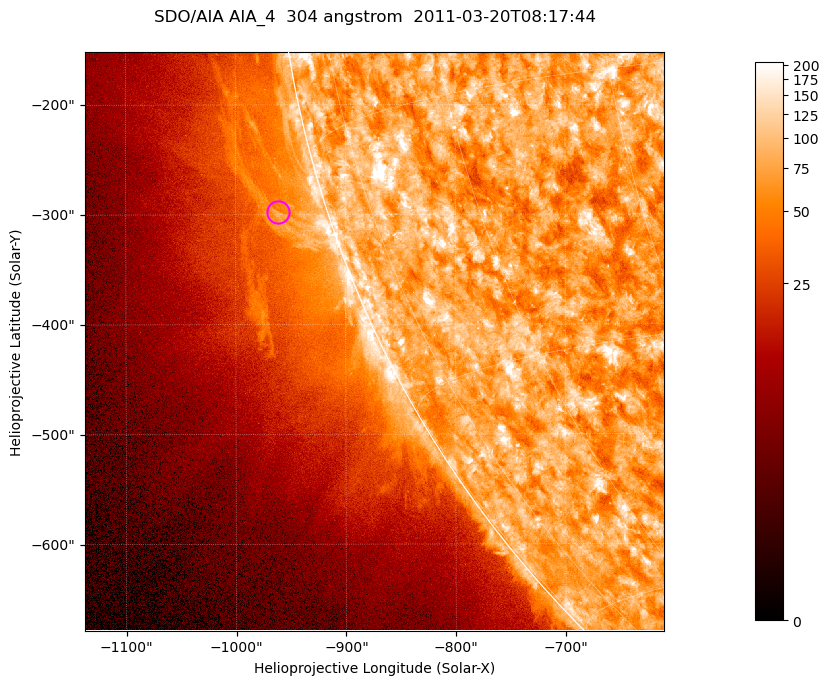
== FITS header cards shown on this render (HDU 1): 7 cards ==
TELESCOP= 'SDO/AIA '           / For AIA: SDO/AIA
INSTRUME= 'AIA_4   '           / For AIA: AIA_ATA1, AIA_ATA2, AIA_ATA3 or AIA_AT
WAVELNTH=                  304 / [angstrom] Wavelength
WAVEUNIT= 'angstrom'           / Wavelength unit: angstrom
DATE-OBS= '2011-03-20T08:17:44.139' / [ISO] Date when observation started; ISO 8
CTYPE1  = 'HPLN-TAN'           / CTYPE1; Typically HPLN
CTYPE2  = 'HPLT-TAN'           / CTYPE2; Typically HPLT

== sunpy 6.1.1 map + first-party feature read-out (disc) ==
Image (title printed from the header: SDO/AIA AIA_4  304 angstrom  2011-03-20T08:17:44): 878 x 878 px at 0.6 arcsec/px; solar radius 964 arcsec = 1605 px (partial field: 4.4% of the solar disc is inside the frame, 46% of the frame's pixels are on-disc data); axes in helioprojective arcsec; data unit not stated in the header (colour bar unlabelled)
Orientation: roll -0.132 deg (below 1 deg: not rotated)
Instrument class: DISC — disc imager (sunpy class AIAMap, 304 A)
Bright regions (active regions / flare kernels): reference = the on-disc median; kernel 7 px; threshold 5 sigma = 121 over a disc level ~75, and >= 1.15x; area >= 770 px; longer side >= 11 px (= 6.6 arcsec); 0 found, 0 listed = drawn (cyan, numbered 1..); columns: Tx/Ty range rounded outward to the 2 arcsec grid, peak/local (2 s.f.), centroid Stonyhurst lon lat
Off-limb structures (1.02-1.3 R_sun): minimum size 385 px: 2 found; the strongest spans PA ~100..110 deg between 1.02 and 1.08 R_sun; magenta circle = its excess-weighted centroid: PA ~105 deg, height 1.04 R_sun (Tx ~-962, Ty ~-298 arcsec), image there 1.9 x the reference